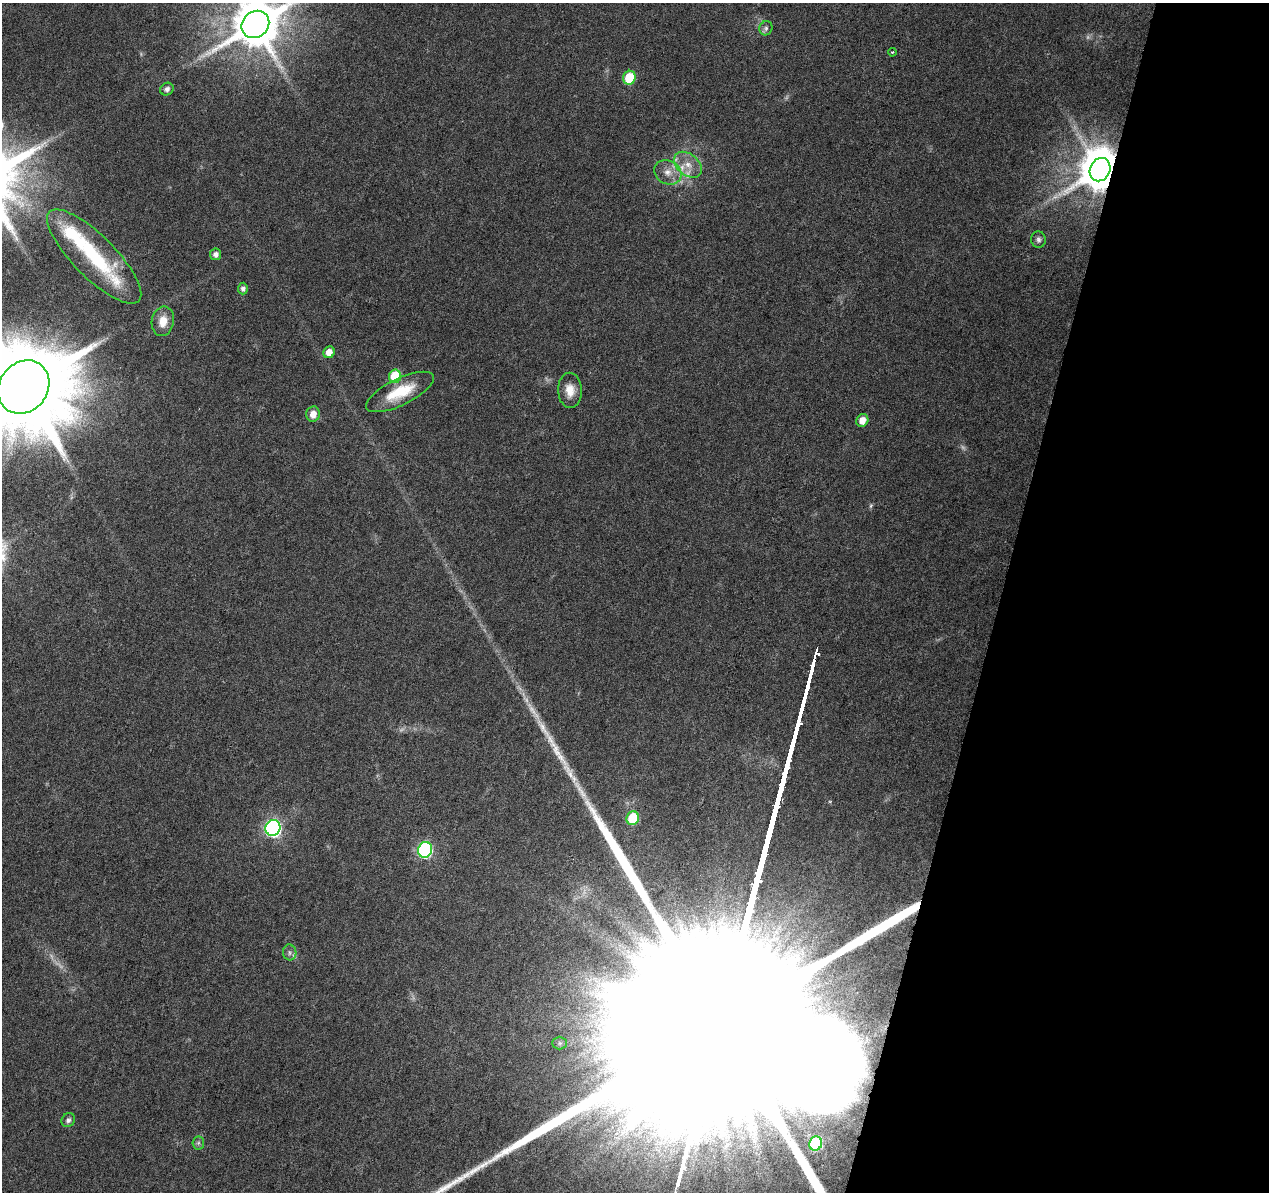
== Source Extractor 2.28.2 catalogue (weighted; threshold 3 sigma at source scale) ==
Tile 8 of 4 x 4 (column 4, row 2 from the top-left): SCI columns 3808-5074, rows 2662-3851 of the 5074 x 5261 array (HDU 1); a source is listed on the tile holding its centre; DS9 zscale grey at full resolution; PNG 1271 x 1194 px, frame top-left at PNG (2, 3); each listed source drawn as its Kron ellipse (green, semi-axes under 4 px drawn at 4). Shown black and unused: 21% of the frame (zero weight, under 3 of 6 exposures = <1% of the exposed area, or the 3 px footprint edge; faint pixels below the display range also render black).
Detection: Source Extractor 2.28.2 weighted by HDU 2 'WHT'; one run over the whole footprint, this tile lists its part. Background 0.0432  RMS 0.0035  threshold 0.0145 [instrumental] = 3 sigma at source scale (4.09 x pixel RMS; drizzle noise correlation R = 1.36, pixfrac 0.8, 0.0396/0.0396 arcsec/px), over >= 5 px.
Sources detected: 42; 10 too faint to see at this stretch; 1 long thin detection or spike segment (spike, bleed or trail) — neither listed nor drawn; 3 inside a brighter listed object's ellipse — not listed separately; the other 28 listed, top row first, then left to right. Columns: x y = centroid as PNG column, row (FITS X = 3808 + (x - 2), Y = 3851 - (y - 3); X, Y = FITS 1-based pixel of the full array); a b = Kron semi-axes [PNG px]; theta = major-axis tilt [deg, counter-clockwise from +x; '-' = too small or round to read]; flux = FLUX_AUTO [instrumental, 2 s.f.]
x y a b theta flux
255 24 14 13 - 1900
766 28 7 6 - 1
892 52 4 3 - 0.34
629 78 7 6 - 17
167 89 7 6 - 1.3
688 165 16 10 -39 4.3
1100 170 12 10 65 1500
668 172 14 11 -28 3.9
1038 239 8 7 - 1
216 254 6 5 - 1.6
94 256 63 21 -45 29
243 289 6 5 - 1.2
163 321 15 11 79 4.7
329 352 6 5 - 3.3
395 376 7 6 - 15
24 387 28 24 51 9000
570 390 17 12 -87 4.6
400 392 37 13 26 12
313 414 7 6 - 3.2
862 420 6 6 - 3.6
633 818 7 6 - 16
273 828 8 7 - 110
425 850 8 7 - 74
290 952 8 6 -78 1
560 1043 7 6 - 0.96
68 1120 7 6 - 1
198 1143 6 6 - 0.68
816 1144 7 6 - 29
Overlapping masked pixels (flux is a lower limit): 1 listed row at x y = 1100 170
Isophote crosses this tile's border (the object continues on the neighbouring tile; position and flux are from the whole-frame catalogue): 2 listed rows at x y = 255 24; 24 387